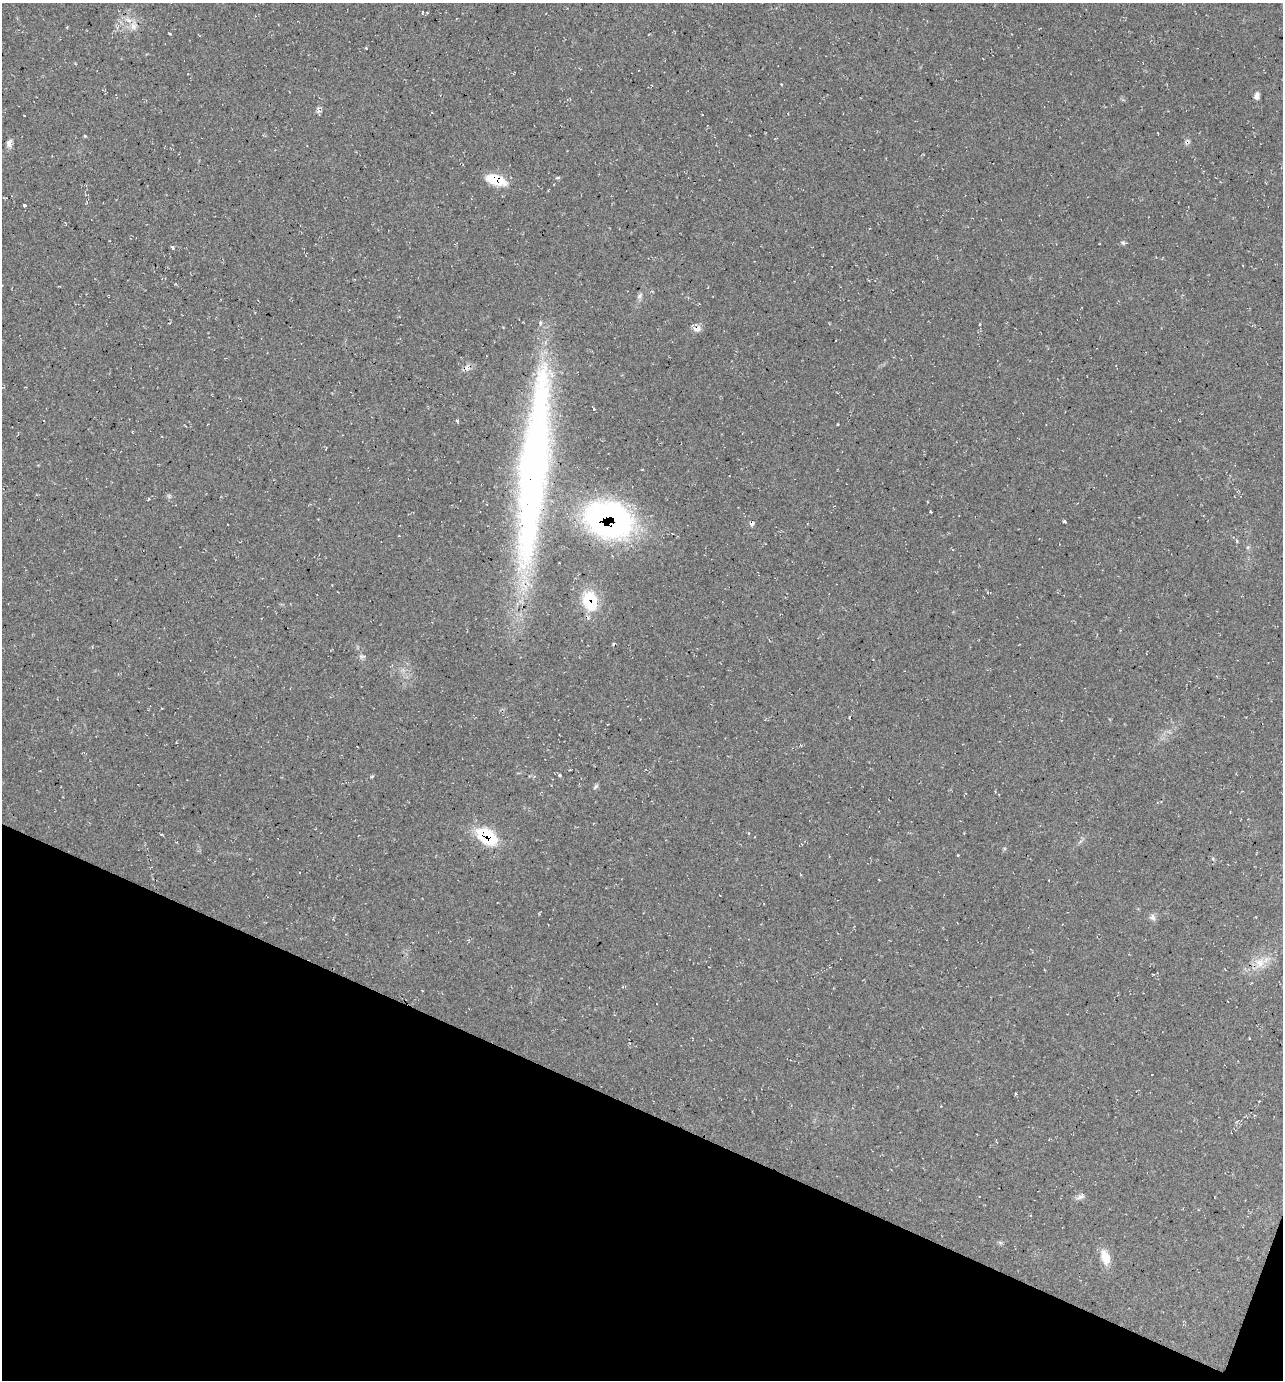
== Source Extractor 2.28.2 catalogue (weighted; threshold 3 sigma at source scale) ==
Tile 15 of 4 x 4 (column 3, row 4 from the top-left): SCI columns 2699-3979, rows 3-1380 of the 5530 x 5520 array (HDU 1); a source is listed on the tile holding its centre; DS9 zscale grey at full resolution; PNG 1285 x 1382 px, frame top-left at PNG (2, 3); no overlay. Shown black and unused: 20% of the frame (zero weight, under 2 of 3 exposures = <1% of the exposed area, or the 3 px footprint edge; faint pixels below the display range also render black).
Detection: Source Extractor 2.28.2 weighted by HDU 2 'WHT'; one run over the whole footprint, this tile lists its part. Background 0.244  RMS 0.014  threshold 0.0622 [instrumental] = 3 sigma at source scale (4.5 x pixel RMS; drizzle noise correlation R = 1.50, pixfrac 1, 0.05/0.05 arcsec/px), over >= 5 px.
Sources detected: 31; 1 cosmic-ray / hot-pixel residue — not listed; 1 inside a brighter listed object's ellipse — not listed separately; the other 29 listed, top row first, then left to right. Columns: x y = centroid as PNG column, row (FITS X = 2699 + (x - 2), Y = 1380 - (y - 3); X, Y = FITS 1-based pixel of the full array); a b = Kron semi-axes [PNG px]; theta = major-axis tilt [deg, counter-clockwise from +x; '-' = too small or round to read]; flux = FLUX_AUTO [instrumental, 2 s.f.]
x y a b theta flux
133 26 11 9 -81 9.2
169 34 4 2 - 1.4
366 48 4 2 - 1.1
1257 96 8 5 75 5.7
85 136 4 4 - 1.2
9 143 10 7 79 5.5
496 180 24 11 -16 37
24 205 3 3 - 4
1123 243 7 5 -41 2.5
172 248 5 3 - 1.9
640 296 10 5 50 3.8
980 324 3 2 - 1.2
697 329 12 7 7 7.1
534 467 225 30 84 760
931 512 4 2 - 1.1
609 519 50 36 -15 360
1064 521 4 3 - 2
753 524 8 3 56 2.6
1237 541 5 3 - 1.4
590 601 24 17 -78 53
613 644 3 2 - 2.1
363 656 11 4 5 2.9
560 775 4 4 - 2
595 787 8 4 45 2.6
488 837 22 17 -62 53
1153 918 8 7 - 4.5
1260 963 14 13 - 16
1081 1196 12 6 31 5.1
1105 1257 16 10 -75 22
Overlapping masked pixels (flux is a lower limit): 6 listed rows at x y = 496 180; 697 329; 534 467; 609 519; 590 601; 488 837